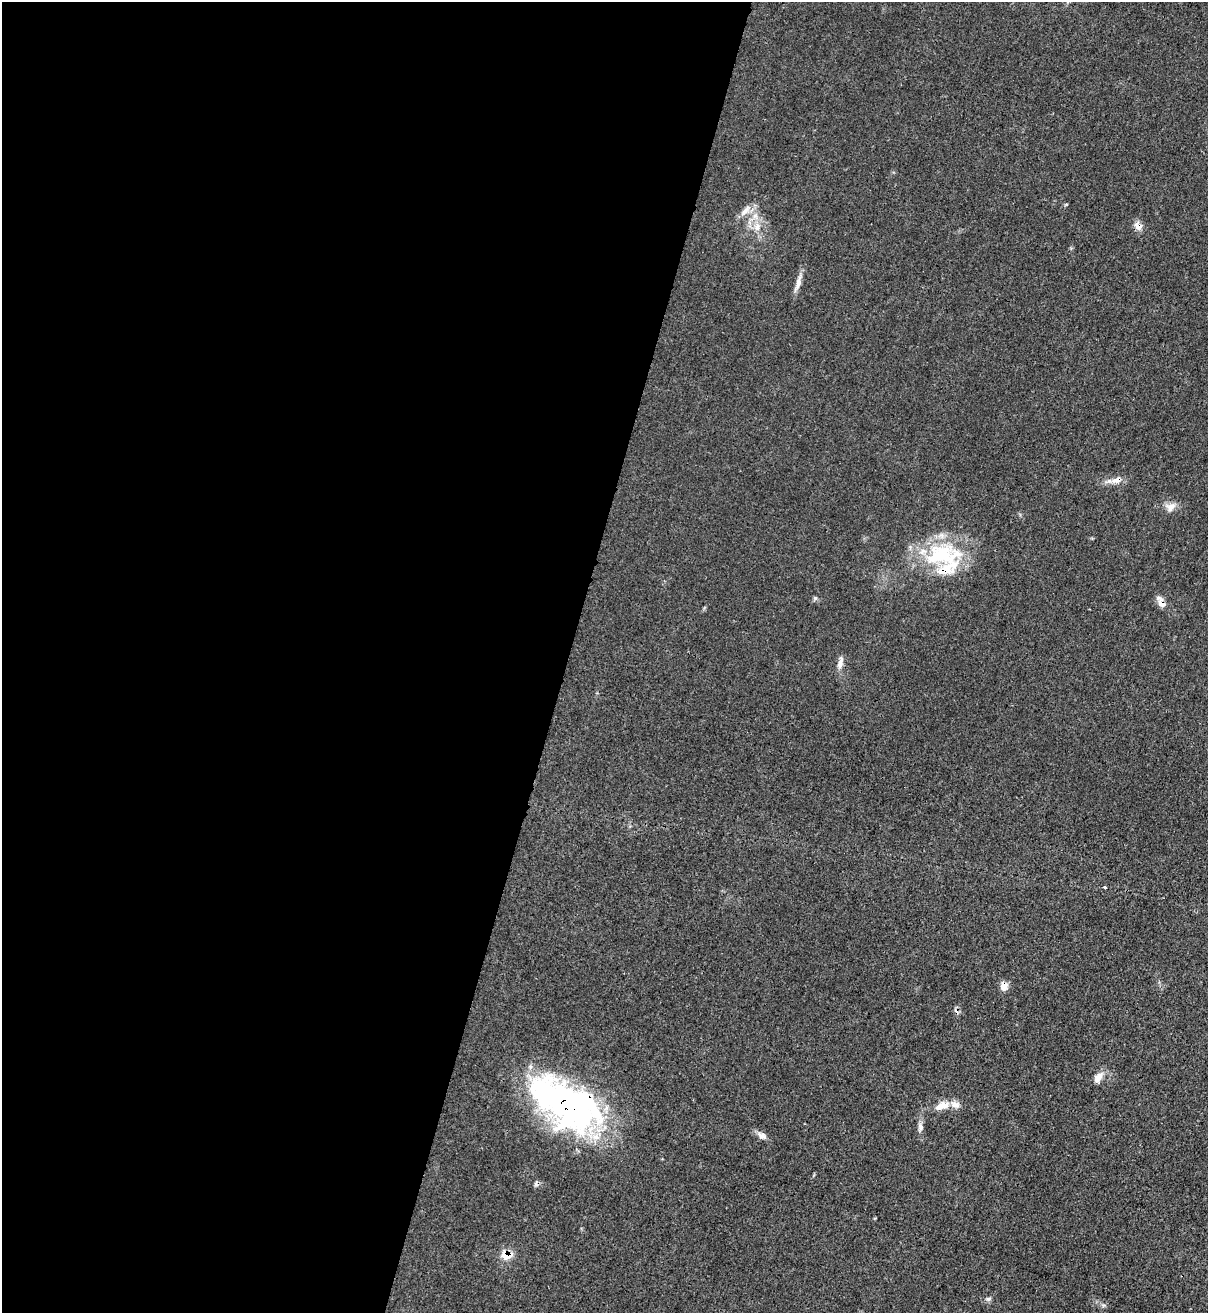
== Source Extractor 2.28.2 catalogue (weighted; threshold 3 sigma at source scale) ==
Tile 5 of 4 x 4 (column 1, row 2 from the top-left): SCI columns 216-1421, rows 2654-3964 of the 5383 x 5306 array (HDU 1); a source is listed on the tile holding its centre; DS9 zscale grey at full resolution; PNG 1210 x 1315 px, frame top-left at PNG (2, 2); no overlay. Shown black and unused: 47% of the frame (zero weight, under 3 of 4 exposures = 7% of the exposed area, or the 3 px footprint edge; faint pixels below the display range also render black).
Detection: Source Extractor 2.28.2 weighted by HDU 2 'WHT'; one run over the whole footprint, this tile lists its part. Background 0.0271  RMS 0.0029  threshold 0.0132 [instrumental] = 3 sigma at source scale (4.5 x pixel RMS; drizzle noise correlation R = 1.50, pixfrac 1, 0.05/0.05 arcsec/px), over >= 5 px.
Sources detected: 24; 2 inside a brighter object's white glare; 2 cosmic-ray / hot-pixel residue — not listed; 2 inside a brighter listed object's ellipse — not listed separately; the other 18 listed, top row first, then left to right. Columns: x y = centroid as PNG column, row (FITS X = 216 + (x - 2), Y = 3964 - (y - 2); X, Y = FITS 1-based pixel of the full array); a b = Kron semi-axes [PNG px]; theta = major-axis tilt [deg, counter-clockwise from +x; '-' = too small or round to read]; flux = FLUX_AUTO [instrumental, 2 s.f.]
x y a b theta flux
745 211 20 7 52 2.2
1138 226 13 9 -40 1.9
757 227 11 9 82 2.6
798 283 27 6 74 2.3
1115 480 24 6 3 2.4
1171 507 14 10 43 2.2
941 554 58 28 -3 25
1161 602 17 7 -65 2.1
840 663 16 7 77 1.7
1105 887 4 3 - 0.32
1004 986 11 9 82 1.9
1098 1077 16 9 54 2.2
567 1104 77 46 -31 94
942 1106 21 10 21 3.7
920 1127 11 7 -75 1.1
762 1135 12 8 -31 1.6
506 1255 11 8 0 4.4
988 1299 7 5 -1 0.65
Overlapping masked pixels (flux is a lower limit): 6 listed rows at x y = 1138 226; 1115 480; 1161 602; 1004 986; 567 1104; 506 1255
Unlisted compact peaks at least as high as the median listed source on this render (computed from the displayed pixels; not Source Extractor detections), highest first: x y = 815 598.